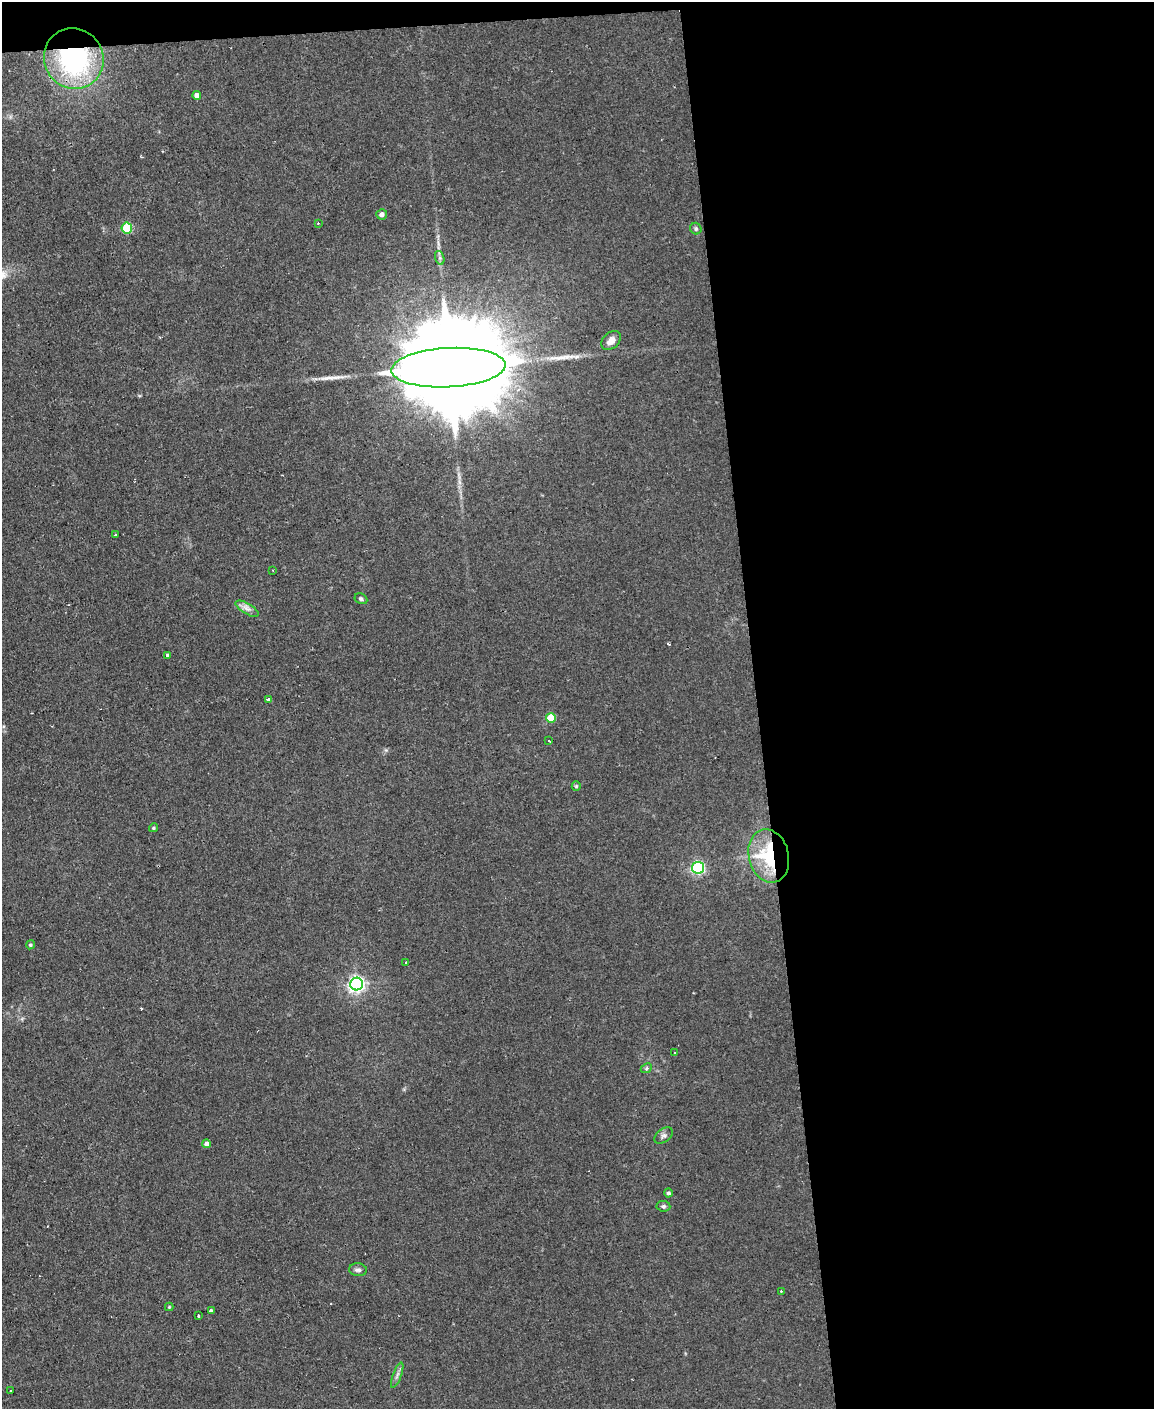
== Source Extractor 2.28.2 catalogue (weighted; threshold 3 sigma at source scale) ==
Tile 4 of 4 x 3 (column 4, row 1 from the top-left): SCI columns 3458-4609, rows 3047-4453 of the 4609 x 4577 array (HDU 1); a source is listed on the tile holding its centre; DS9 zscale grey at full resolution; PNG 1156 x 1411 px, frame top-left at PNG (2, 2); each listed source drawn as its Kron ellipse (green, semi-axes under 4 px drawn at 4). Shown black and unused: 36% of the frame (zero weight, under 2 of 3 exposures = <1% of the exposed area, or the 3 px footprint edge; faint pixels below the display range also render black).
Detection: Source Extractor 2.28.2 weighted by HDU 2 'WHT'; one run over the whole footprint, this tile lists its part. Background 0.0454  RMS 0.0051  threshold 0.0229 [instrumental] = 3 sigma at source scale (4.5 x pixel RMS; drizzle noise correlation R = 1.50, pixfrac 1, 0.05/0.05 arcsec/px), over >= 5 px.
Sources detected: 38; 1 cosmic-ray / hot-pixel residue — neither listed nor drawn; the other 37 listed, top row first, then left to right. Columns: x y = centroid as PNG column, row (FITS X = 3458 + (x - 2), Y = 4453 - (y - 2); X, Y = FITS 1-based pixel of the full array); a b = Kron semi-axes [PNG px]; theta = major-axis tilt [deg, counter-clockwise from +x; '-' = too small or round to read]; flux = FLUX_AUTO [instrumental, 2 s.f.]
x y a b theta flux
74 59 31 29 -55 92
197 95 4 4 - 2.8
382 214 5 5 - 2.3
318 223 3 3 - 0.6
127 228 5 5 - 30
696 229 6 5 - 1
440 258 7 4 -72 1.1
611 341 11 8 41 3.6
449 368 57 19 3 26000
115 535 3 3 - 1.4
273 570 3 2 - 0.47
361 599 7 5 -28 1.1
247 609 13 5 -31 2.7
167 655 3 3 - 2.8
268 699 3 3 - 1.1
551 718 5 5 - 16
549 741 3 2 - 0.69
576 786 5 4 - 0.63
153 828 5 4 - 0.75
769 856 27 20 -76 43
698 868 6 6 - 95
30 945 5 4 - 0.97
406 962 3 2 - 0.49
357 984 6 6 - 190
674 1052 3 2 - 0.53
646 1068 6 4 24 0.79
664 1135 10 6 37 1.8
207 1144 4 4 - 2.8
668 1193 4 4 - 1.1
663 1206 7 5 -6 1.2
358 1270 9 6 -7 1.7
781 1291 3 3 - 1.1
169 1307 4 4 - 0.5
211 1311 4 3 - 2.1
198 1316 3 3 - 2.5
397 1375 13 3 70 1.6
11 1390 3 3 - 2.4
Overlapping masked pixels (flux is a lower limit): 2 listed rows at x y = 74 59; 769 856